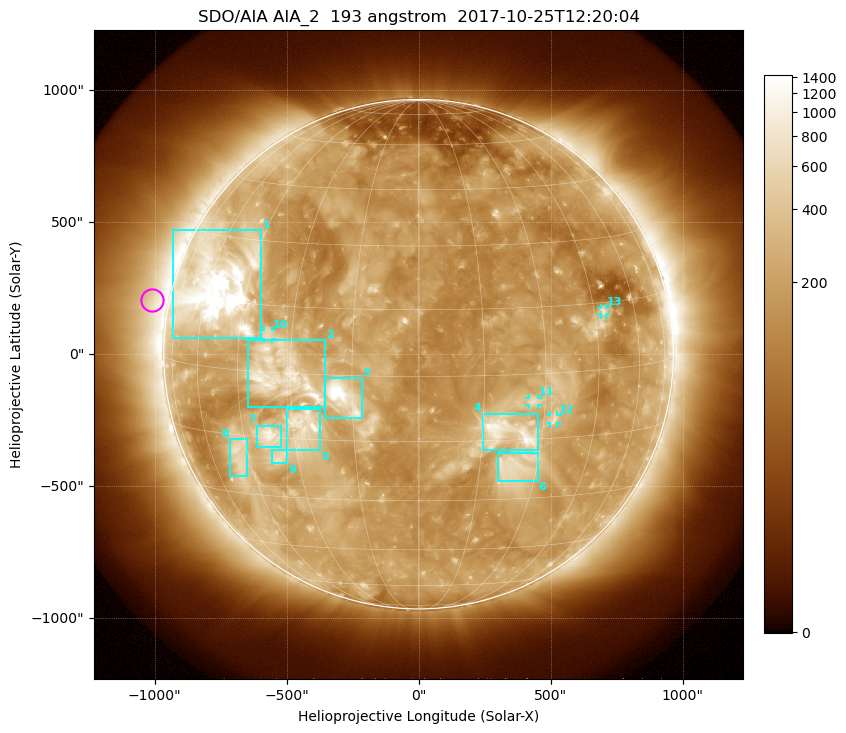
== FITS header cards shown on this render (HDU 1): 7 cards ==
TELESCOP= 'SDO/AIA'
INSTRUME= 'AIA_2'
WAVELNTH=                  193
WAVEUNIT= 'angstrom'
DATE-OBS= '2017-10-25T12:20:04.84'
CTYPE1  = 'HPLN-TAN'
CTYPE2  = 'HPLT-TAN'

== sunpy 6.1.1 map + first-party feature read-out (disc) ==
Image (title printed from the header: SDO/AIA AIA_2  193 angstrom  2017-10-25T12:20:04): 1024 x 1024 px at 2.4 arcsec/px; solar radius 965 arcsec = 402 px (full disc in frame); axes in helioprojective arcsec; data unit not stated in the header (colour bar unlabelled)
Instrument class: DISC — disc imager (sunpy class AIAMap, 193 A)
Bright regions (active regions / flare kernels): reference = the median radial profile (limb darkening/brightening removed); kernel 9 px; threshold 5 sigma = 358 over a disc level ~178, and >= 1.15x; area >= 12 px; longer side >= 10 px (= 24 arcsec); searched inside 0.97 R_sun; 13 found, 13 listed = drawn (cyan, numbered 1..; 4 of them under ~33 arcsec drawn as corner ticks so the feature stays visible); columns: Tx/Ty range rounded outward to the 5 arcsec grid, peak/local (2 s.f.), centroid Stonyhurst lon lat
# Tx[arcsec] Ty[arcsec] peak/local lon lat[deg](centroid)
1 -930..-595 60..470 16 -56 +18
2 -650..-355 -200..55 6.5 -32 -1
3 -355..-215 -245..-90 10 -17 -5
4 240..450 -365..-225 6.9 +21 -13
5 -500..-370 -365..-205 8.3 -27 -12
6 300..450 -480..-375 3.8 +23 -22
7 -615..-520 -350..-270 6.5 -37 -15
8 -715..-650 -465..-320 4.3 -48 -20
9 -560..-495 -415..-360 4.2 -35 -20
10 -585..-555 55..90 3.5 -36 +8
11 420..450 -195..-165 3.7 +27 -6
12 500..525 -265..-230 3.8 +33 -11
13 690..710 150..175 4.2 +48 +13
Off-limb structures (1.02-1.3 R_sun): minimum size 162 px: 5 found; the strongest spans PA ~40..115 deg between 1.02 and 1.3 R_sun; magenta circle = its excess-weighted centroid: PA ~80 deg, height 1.07 R_sun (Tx ~-1010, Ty ~205 arcsec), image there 2.4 x the reference